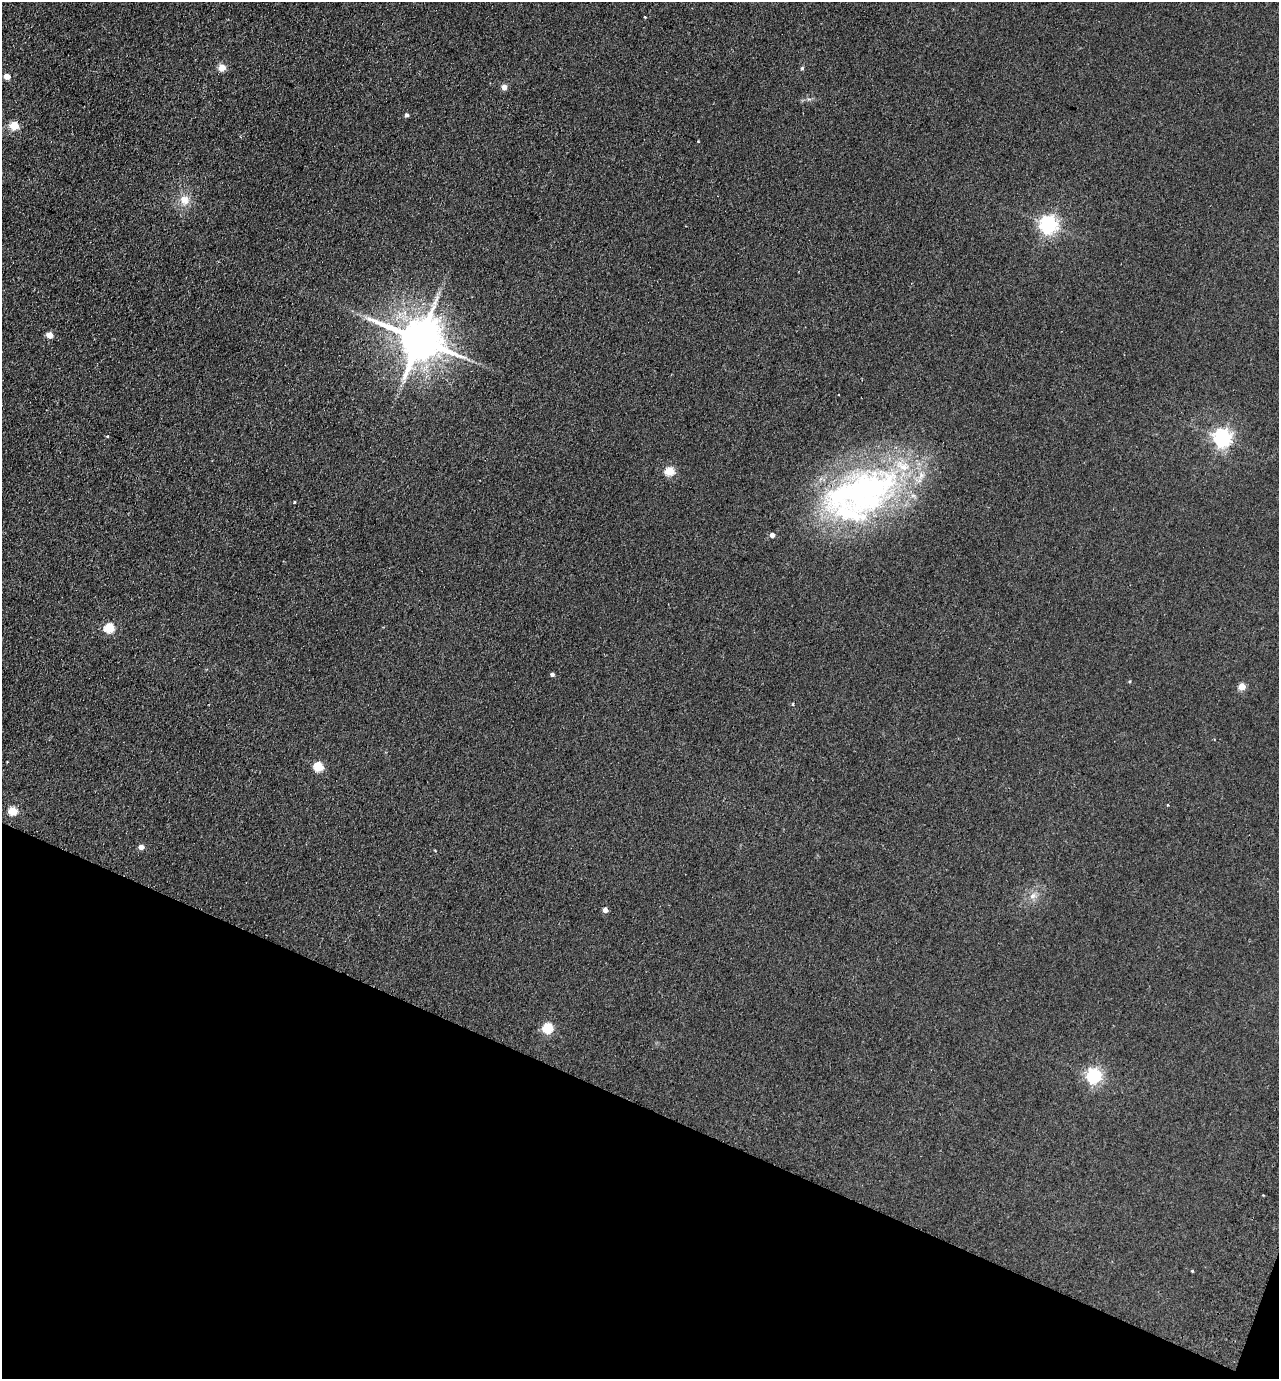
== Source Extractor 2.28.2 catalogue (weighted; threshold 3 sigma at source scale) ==
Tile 15 of 4 x 4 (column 3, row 4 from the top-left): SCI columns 2751-4027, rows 26-1402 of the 5630 x 5558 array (HDU 1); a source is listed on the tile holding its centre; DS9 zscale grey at full resolution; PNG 1281 x 1381 px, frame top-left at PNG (2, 2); no overlay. Shown black and unused: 20% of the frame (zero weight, under 2 of 3 exposures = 3% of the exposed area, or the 3 px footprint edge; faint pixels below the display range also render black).
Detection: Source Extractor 2.28.2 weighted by HDU 2 'WHT'; one run over the whole footprint, this tile lists its part. Background 0.116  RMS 0.012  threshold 0.0549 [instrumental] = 3 sigma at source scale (4.5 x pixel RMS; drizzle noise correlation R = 1.50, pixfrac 1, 0.05/0.05 arcsec/px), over >= 5 px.
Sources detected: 36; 2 cosmic-ray / hot-pixel residue — not listed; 3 inside a brighter listed object's ellipse — not listed separately; the other 31 listed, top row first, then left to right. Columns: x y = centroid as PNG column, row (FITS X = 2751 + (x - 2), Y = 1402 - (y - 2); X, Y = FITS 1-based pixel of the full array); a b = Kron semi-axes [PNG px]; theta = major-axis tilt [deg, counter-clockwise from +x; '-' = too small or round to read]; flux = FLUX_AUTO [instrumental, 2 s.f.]
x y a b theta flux
645 17 3 2 - 1.3
222 67 5 5 - 28
802 68 5 5 - 1.5
7 76 5 4 - 15
504 87 5 4 - 10
407 115 4 4 - 3.2
14 126 5 5 - 51
698 141 2 2 - 1.1
184 200 13 12 - 14
1049 225 6 6 - 510
49 335 5 4 - 17
420 339 14 11 -19 5000
839 395 3 2 - 0.95
1222 438 6 6 - 510
669 471 5 5 - 54
866 489 96 57 19 390
294 502 3 3 - 1.3
772 535 5 4 - 6.9
109 628 5 5 - 73
552 674 4 4 - 3.2
1130 681 5 3 - 0.98
1242 687 5 4 - 25
793 705 4 2 - 1.2
318 767 5 5 - 68
13 811 5 5 - 40
141 847 5 5 - 8.1
1033 896 10 7 42 5.9
605 910 4 4 - 6.7
548 1028 5 5 - 78
1094 1076 6 6 - 310
1192 1271 3 3 - 1.1